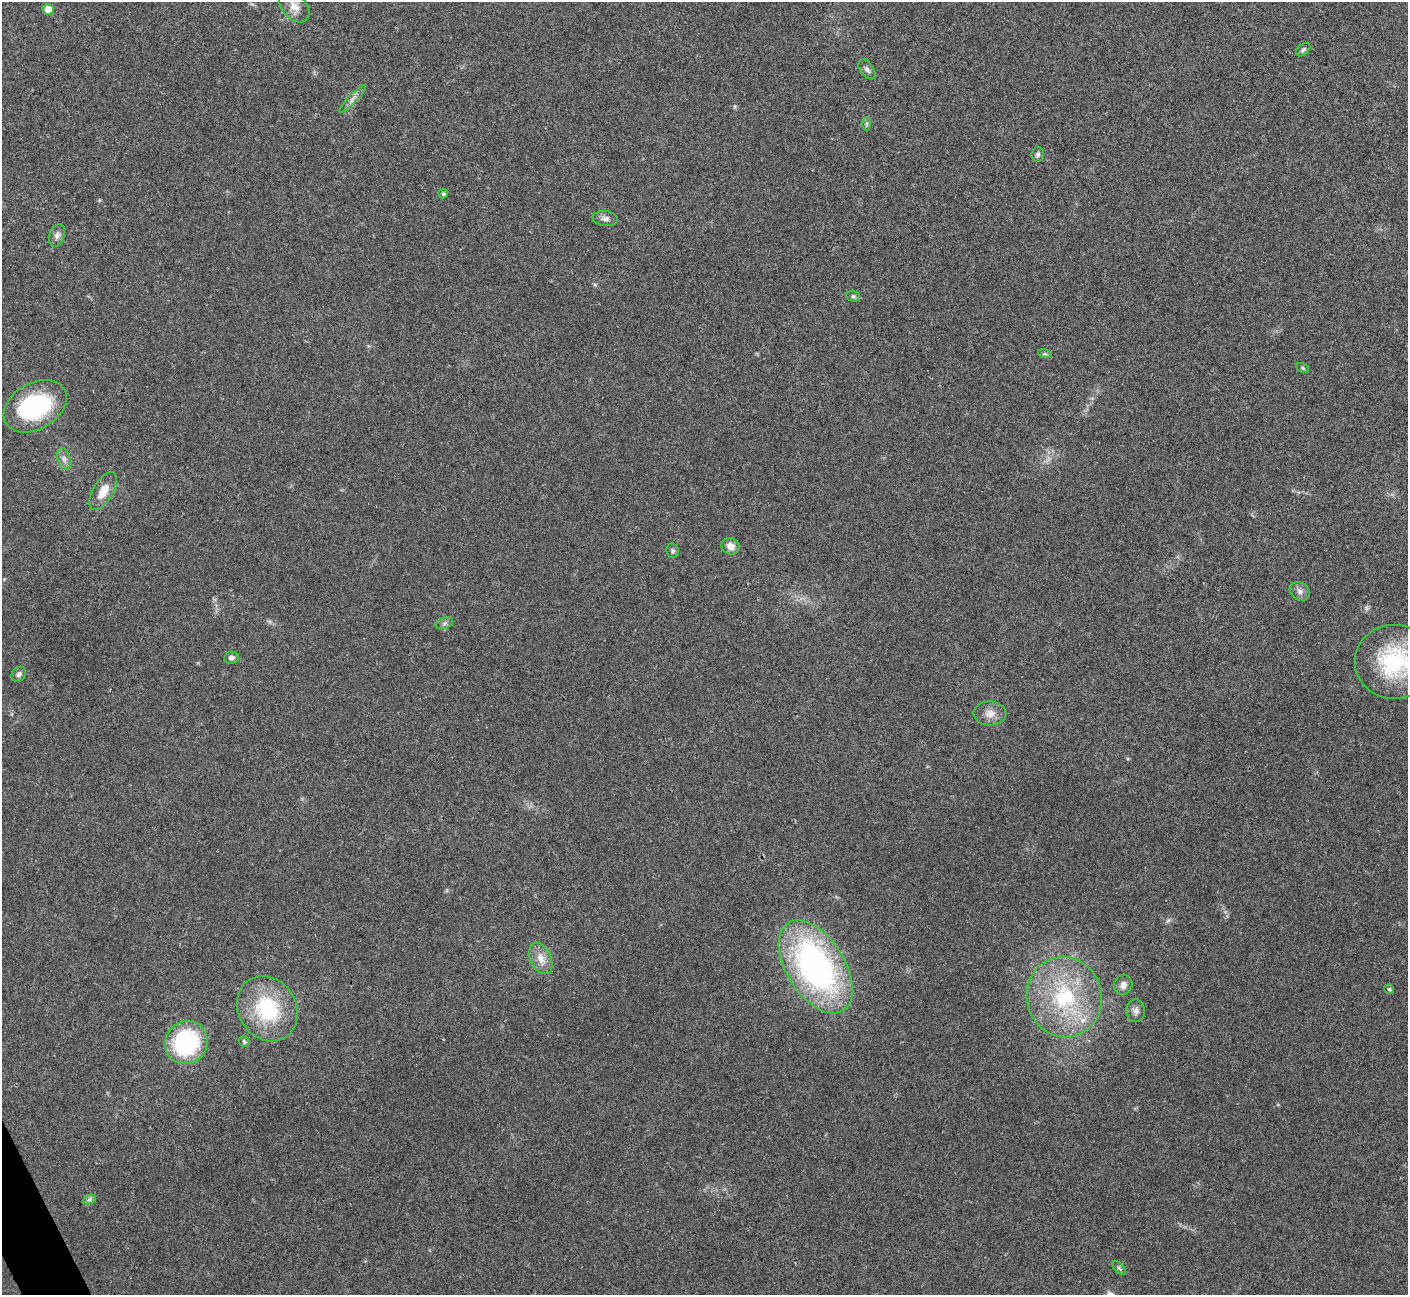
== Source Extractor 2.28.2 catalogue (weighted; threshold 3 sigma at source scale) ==
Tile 7 of 4 x 4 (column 3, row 2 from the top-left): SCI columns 2813-4218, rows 2744-4036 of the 5630 x 5618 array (HDU 1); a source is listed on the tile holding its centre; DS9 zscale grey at full resolution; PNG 1410 x 1297 px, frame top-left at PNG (2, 2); each listed source drawn as its Kron ellipse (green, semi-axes under 4 px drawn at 4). Shown black and unused: <1% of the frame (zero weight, under 3 of 4 exposures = <1% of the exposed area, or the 3 px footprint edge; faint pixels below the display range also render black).
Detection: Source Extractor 2.28.2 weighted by HDU 2 'WHT'; one run over the whole footprint, this tile lists its part. Background 0.0219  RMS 0.0039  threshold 0.0177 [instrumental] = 3 sigma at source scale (4.5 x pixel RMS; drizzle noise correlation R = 1.50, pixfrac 1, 0.05/0.05 arcsec/px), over >= 5 px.
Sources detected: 37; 1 inside a brighter object's white glare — neither listed nor drawn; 1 inside a brighter listed object's ellipse — not listed separately; the other 35 listed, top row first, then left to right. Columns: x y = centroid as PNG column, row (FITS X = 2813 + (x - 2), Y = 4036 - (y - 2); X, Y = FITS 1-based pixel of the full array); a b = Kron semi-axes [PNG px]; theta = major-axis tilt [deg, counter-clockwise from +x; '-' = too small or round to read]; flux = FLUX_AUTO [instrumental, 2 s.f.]
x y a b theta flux
294 7 18 12 -47 4.1
48 9 5 5 - 5
1303 50 8 5 41 0.81
867 69 11 6 -54 1.4
353 99 19 4 45 1.9
866 124 7 4 -90 0.85
1038 154 7 6 - 1
443 194 5 4 - 0.82
605 219 12 7 -8 1.9
57 235 11 7 69 1.8
853 296 7 5 -13 0.73
1045 354 7 4 -18 0.63
1303 368 7 4 -29 0.59
35 406 34 23 30 46
64 459 11 6 -75 1.8
103 491 21 10 60 6
731 546 9 8 - 3.1
672 551 7 6 - 0.8
1300 591 11 8 -38 1.9
444 623 9 5 20 0.97
231 658 7 6 - 1.3
1394 662 39 37 0 36
19 674 8 6 46 1.3
990 713 16 12 -2 3.7
541 958 17 10 -64 4.3
816 967 52 29 -58 120
1123 985 10 9 - 2.4
1389 989 5 5 - 0.61
1064 997 40 37 -74 42
267 1009 34 29 -58 31
1136 1011 11 9 -85 2.1
244 1042 5 5 - 0.85
186 1043 22 20 54 43
89 1200 7 4 19 0.81
1119 1268 8 4 -46 0.81
Isophote crosses this tile's border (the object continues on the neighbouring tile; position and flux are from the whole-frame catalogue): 1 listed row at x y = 1394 662